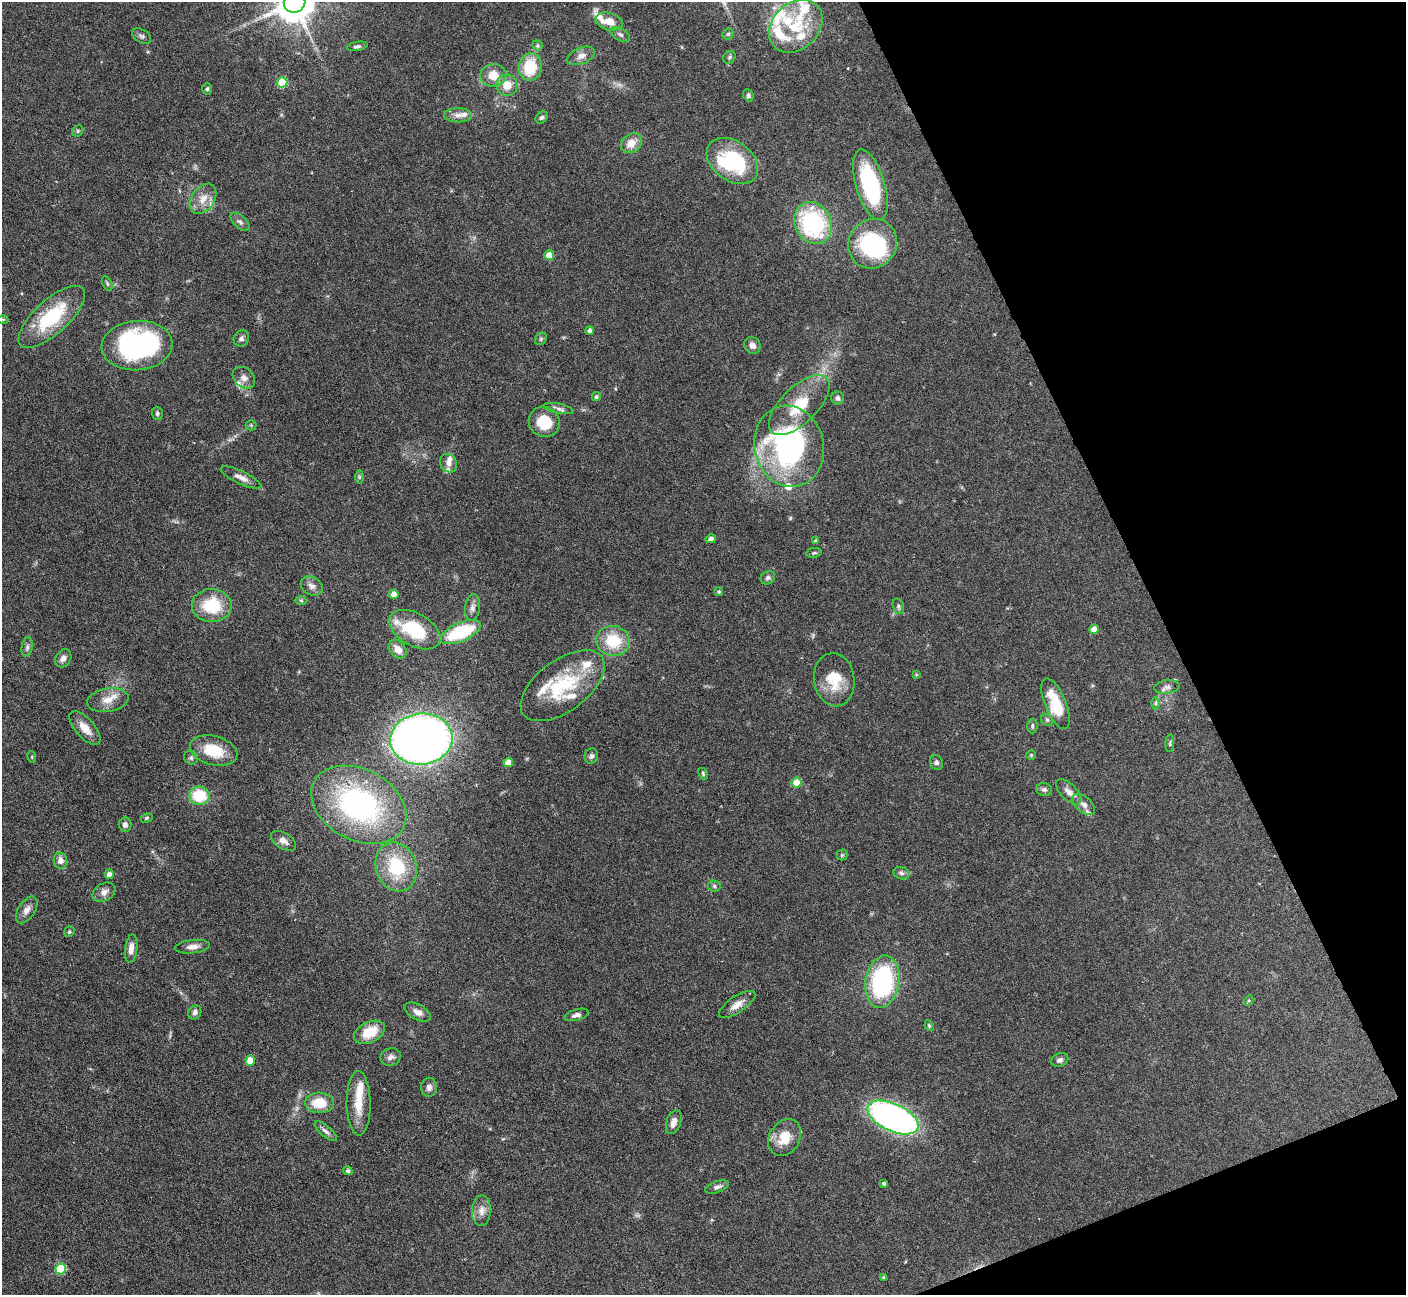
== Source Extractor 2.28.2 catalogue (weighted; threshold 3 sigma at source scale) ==
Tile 12 of 4 x 4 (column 4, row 3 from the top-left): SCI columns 4211-5614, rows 1577-2869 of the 5616 x 5604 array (HDU 1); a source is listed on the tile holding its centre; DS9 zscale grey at full resolution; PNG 1408 x 1297 px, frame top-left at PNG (2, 2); each listed source drawn as its Kron ellipse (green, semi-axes under 4 px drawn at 4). Shown black and unused: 19% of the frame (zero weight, under 4 of 7 exposures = <1% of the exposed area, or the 3 px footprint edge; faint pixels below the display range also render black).
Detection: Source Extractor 2.28.2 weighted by HDU 2 'WHT'; one run over the whole footprint, this tile lists its part. Background 0.0658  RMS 0.0029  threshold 0.0118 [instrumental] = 3 sigma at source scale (4.09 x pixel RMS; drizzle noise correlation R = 1.36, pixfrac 0.8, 0.05/0.05 arcsec/px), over >= 5 px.
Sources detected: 151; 1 too faint to see at this stretch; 2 inside a brighter object's white glare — neither listed nor drawn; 19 inside a brighter listed object's ellipse — not listed separately; the other 129 listed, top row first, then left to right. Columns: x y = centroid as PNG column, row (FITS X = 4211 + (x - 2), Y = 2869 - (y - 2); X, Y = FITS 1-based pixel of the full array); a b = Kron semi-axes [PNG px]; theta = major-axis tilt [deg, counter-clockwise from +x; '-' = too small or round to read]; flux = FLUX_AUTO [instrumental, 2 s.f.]
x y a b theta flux
295 2 11 10 - 860
609 22 14 8 -16 3.1
796 26 30 23 43 13
620 34 11 6 -32 0.87
728 34 6 5 - 0.41
142 36 10 6 -32 0.78
357 46 10 4 10 0.71
538 46 5 5 - 0.47
581 56 14 8 22 1.7
729 57 7 5 48 0.51
530 67 14 11 83 9
493 75 13 11 9 4.7
282 82 5 5 - 15
507 85 11 10 - 3.7
207 89 5 4 - 0.42
748 95 6 5 - 0.57
458 115 14 7 -1 1.6
541 117 7 5 43 0.56
78 131 6 5 - 0.45
631 143 11 9 35 3.1
732 161 28 20 -36 21
870 185 37 14 -73 33
203 199 17 11 56 3.4
240 222 11 6 -43 0.88
813 223 22 18 -65 32
873 244 25 24 - 28
549 255 5 5 - 5.6
107 283 8 4 -64 0.51
52 317 42 17 42 18
3 319 5 3 - 0.25
590 331 4 4 - 0.85
241 338 8 7 - 0.85
541 339 7 5 48 0.52
752 345 9 7 -52 1.4
137 346 35 25 5 49
244 378 12 9 -43 1.7
596 397 5 4 - 0.47
838 398 6 6 - 0.91
799 405 38 18 45 12
559 409 15 5 -10 1.1
157 413 6 5 - 0.57
544 422 16 15 - 7.5
251 425 5 5 - 0.36
789 446 41 34 -76 61
448 463 9 8 - 1.4
241 477 22 6 -25 1.9
359 477 7 4 -90 0.43
711 539 5 4 - 0.99
816 541 4 4 - 0.55
814 553 8 5 8 0.5
768 578 7 6 - 0.75
312 586 11 9 -29 1.5
719 592 4 4 - 0.39
394 594 5 4 - 2.3
301 600 6 4 -2 0.37
212 605 20 16 -2 12
898 606 8 5 -74 0.6
472 607 13 7 83 1.3
1094 629 5 4 - 3.1
415 630 28 16 -29 16
461 632 21 9 23 17
613 641 17 15 -10 9.8
27 647 10 5 77 0.8
398 649 10 7 -49 2.9
63 658 10 7 58 1.3
916 674 4 3 - 0.25
834 680 26 20 -81 7.7
562 686 49 25 36 18
1167 687 13 6 8 1.2
108 700 21 11 9 3.5
1156 703 6 4 90 0.46
1056 704 27 10 -67 9.6
1047 720 6 5 - 0.47
1032 726 7 5 89 0.53
85 728 21 9 -48 3.3
421 739 31 25 6 200
1170 743 9 3 86 0.37
214 750 24 14 -14 8.4
1031 755 4 4 - 0.3
591 756 8 6 71 0.76
32 757 5 3 - 0.27
191 758 7 6 - 0.6
508 762 4 4 - 4.2
936 762 7 6 - 0.69
703 773 6 4 -65 0.39
796 783 5 5 - 5.7
1044 790 8 6 -2 0.72
1069 792 16 8 -45 1.9
199 796 10 9 - 9.8
1084 804 13 7 -42 1.6
359 805 50 35 -28 57
147 818 6 4 28 0.37
125 825 7 6 - 0.96
283 841 14 8 -32 1.4
842 855 5 5 - 0.38
60 861 8 6 -76 1.8
396 867 25 20 -71 15
901 873 8 6 -17 0.74
109 874 5 4 - 2
714 886 6 5 - 0.51
104 892 12 8 30 1.6
27 910 15 8 57 1.8
69 932 5 5 - 0.46
192 947 17 6 6 1.8
131 948 14 6 83 2.2
882 982 26 17 81 36
1249 1000 5 3 - 0.31
737 1004 21 8 34 2.4
195 1012 7 6 - 1.1
418 1012 14 7 -28 1.7
576 1015 12 5 15 1.2
929 1026 5 3 - 0.34
369 1032 16 10 27 6.6
391 1057 10 8 19 1.1
250 1060 5 5 - 4.3
1060 1060 9 6 22 0.91
429 1087 9 8 - 1.2
320 1103 14 10 -2 6.5
359 1103 32 12 -89 6.2
893 1117 27 13 -25 95
674 1122 12 7 70 1.8
326 1131 14 5 -40 1
785 1138 19 15 59 5.7
348 1171 5 4 - 0.48
884 1184 4 3 - 0.5
717 1187 12 5 19 0.96
481 1211 15 9 87 2.2
61 1269 5 5 - 16
884 1278 3 3 - 0.36
Isophote crosses this tile's border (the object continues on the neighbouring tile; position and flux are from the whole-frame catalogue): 1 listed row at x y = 295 2